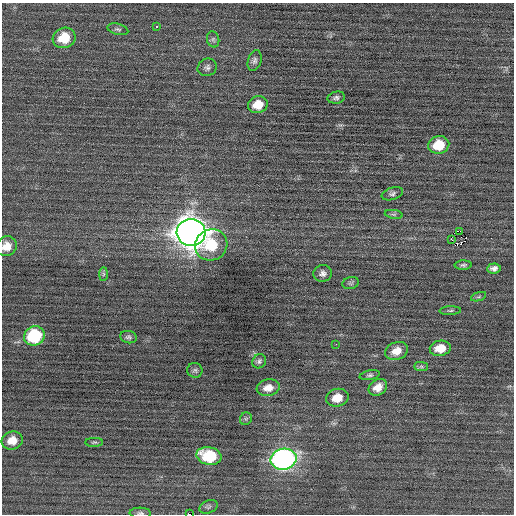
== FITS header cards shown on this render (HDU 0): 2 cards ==
NAXIS1  =                  512 / Axis length
NAXIS2  =                  512 / Axis length

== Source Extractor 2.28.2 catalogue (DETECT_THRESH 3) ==
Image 512 x 512 px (HDU 0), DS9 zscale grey, 1 PNG px = 1 image px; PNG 516 x 516 px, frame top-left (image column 1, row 512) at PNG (2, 3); each listed source drawn as its Kron ellipse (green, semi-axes under 4 px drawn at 4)
Background 0.00929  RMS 0.69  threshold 2.07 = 3 sigma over >= 5 px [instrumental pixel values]
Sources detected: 43; all 43 listed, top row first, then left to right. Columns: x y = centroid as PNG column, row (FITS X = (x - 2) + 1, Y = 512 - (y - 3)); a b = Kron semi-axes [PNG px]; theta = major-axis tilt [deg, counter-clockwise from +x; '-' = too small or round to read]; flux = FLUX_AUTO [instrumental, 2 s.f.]
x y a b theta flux
157 26 3 3 - 42
118 29 10 5 -15 130
64 38 11 10 - 1100
213 39 8 6 -76 110
255 61 11 6 74 160
207 67 10 8 26 170
336 98 9 6 11 130
258 105 10 8 18 750
439 145 11 9 13 1200
392 194 11 6 17 150
394 214 9 4 -8 100
460 231 4 2 - 3200
191 232 14 13 - 74000
451 239 3 2 - 200
211 245 16 15 - 1600
7 246 10 9 - 490
463 265 8 4 2 110
494 268 7 5 5 180
323 273 9 8 - 200
104 274 7 4 89 78
351 283 8 6 14 96
479 297 8 3 19 74
450 311 11 4 2 80
34 336 10 9 - 3100
128 337 8 6 -13 110
336 344 2 2 - 110
440 348 10 7 9 740
396 351 11 8 21 560
259 361 7 6 - 120
421 366 7 4 0 93
195 370 7 7 - 110
370 375 10 5 12 110
378 387 10 7 34 420
268 388 11 8 9 430
337 398 11 9 14 680
246 419 6 6 - 90
12 441 10 9 - 570
94 442 9 4 1 84
209 456 12 9 -12 2500
283 459 13 10 11 17000
209 507 9 6 21 120
140 513 11 5 -4 120
189 514 3 2 - 1800
At the frame edge (FLAGS 8, measured only in part): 3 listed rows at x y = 7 246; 140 513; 189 514